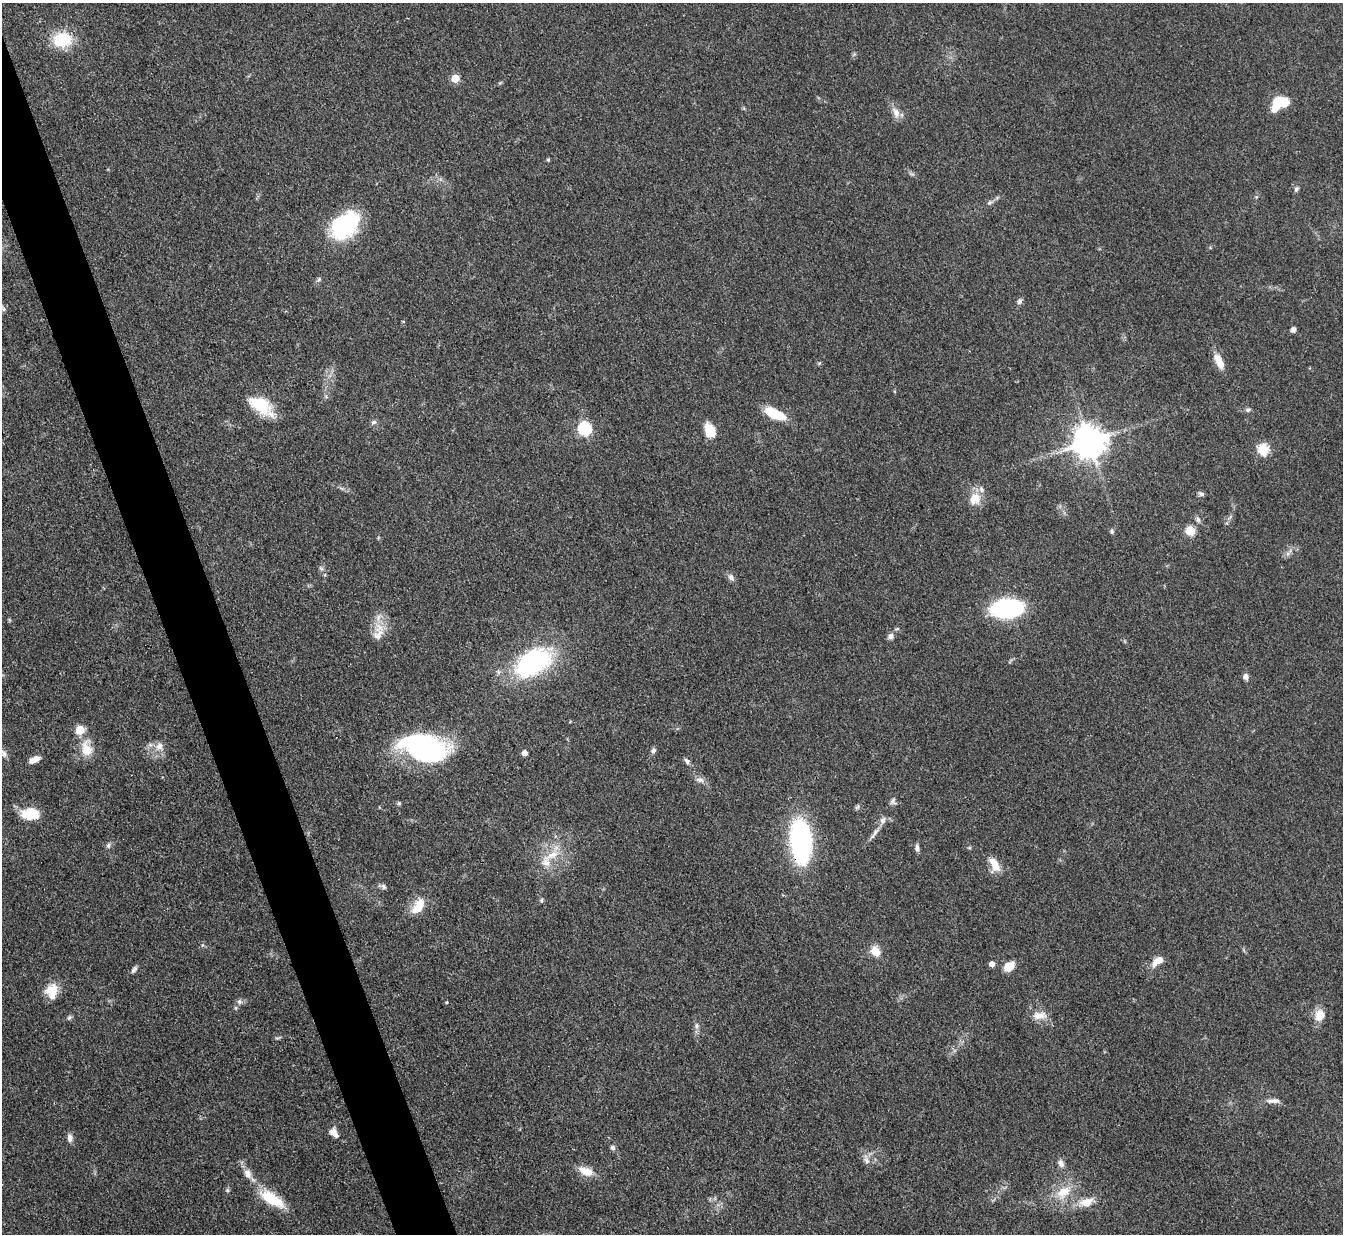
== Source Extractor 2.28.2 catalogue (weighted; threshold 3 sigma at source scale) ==
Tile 11 of 4 x 4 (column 3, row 3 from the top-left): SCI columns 2681-4021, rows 1506-2737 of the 5362 x 5347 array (HDU 1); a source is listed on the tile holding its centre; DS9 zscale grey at full resolution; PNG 1345 x 1236 px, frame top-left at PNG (2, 3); no overlay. Shown black and unused: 4% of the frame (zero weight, under 3 of 4 exposures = <1% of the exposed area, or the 3 px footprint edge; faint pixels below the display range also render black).
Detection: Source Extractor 2.28.2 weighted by HDU 2 'WHT'; one run over the whole footprint, this tile lists its part. Background 0.0547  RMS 0.005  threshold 0.0226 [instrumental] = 3 sigma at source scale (4.5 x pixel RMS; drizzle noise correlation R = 1.50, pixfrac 1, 0.05/0.05 arcsec/px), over >= 5 px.
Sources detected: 90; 5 inside a brighter listed object's ellipse — not listed separately; the other 85 listed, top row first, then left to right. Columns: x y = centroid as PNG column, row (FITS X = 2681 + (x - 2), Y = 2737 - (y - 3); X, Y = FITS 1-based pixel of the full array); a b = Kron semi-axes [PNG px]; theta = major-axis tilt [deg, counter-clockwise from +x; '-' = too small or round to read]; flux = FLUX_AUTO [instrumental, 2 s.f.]
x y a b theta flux
62 39 24 19 7 18
455 78 5 5 - 14
1279 103 19 12 31 15
896 112 17 9 -67 4.2
548 160 5 5 - 0.6
1296 189 7 6 - 1.2
989 203 8 5 44 1.2
345 225 32 21 43 50
319 279 7 5 62 1
1019 301 8 6 74 1.5
3 308 10 5 -65 1.3
1293 329 6 5 - 1.6
1219 362 19 8 -63 6.9
819 363 5 4 - 0.63
326 396 6 4 -58 0.83
261 405 29 15 -35 20
1248 410 7 6 - 1.2
775 414 25 10 -24 14
374 422 8 6 16 1.3
584 429 6 6 - 76
710 430 16 10 -68 9
1089 442 10 9 - 1000
1263 449 6 5 - 43
1201 494 8 5 -24 1.3
975 499 18 16 63 8.2
1230 517 8 4 53 1
1198 519 8 6 -62 1.5
1112 531 7 5 -87 0.94
1190 531 5 5 - 26
1288 553 7 4 19 1.3
321 568 7 5 -43 1.1
731 577 11 7 -53 2.1
1007 608 19 11 4 110
378 635 22 14 61 8
891 636 8 7 - 2
533 662 46 26 30 70
1246 677 6 6 - 2.5
80 730 5 5 - 19
159 746 13 11 68 5.1
86 748 24 15 -84 9.7
425 748 43 24 -12 100
653 751 8 6 65 1.6
4 753 13 7 -48 2.4
524 753 5 4 - 3.1
34 760 11 6 25 4.9
687 761 9 6 -45 1.5
700 780 12 8 -15 2.6
893 801 9 8 - 1.7
399 803 6 5 - 0.79
857 807 9 4 45 1.1
30 814 18 11 -3 15
875 832 17 6 52 2.8
801 840 40 19 -86 93
108 845 8 6 65 1.3
917 848 10 5 -84 1.7
551 855 29 9 30 8.9
996 867 18 13 42 5.9
383 886 12 6 -17 1.6
542 900 6 4 71 0.74
418 906 23 12 55 9.9
875 951 13 10 -53 6.4
1158 961 16 8 36 6.2
992 964 5 4 - 3.7
1009 966 12 9 38 6.5
134 970 10 6 56 1.6
52 991 17 15 43 9.3
239 1002 7 7 - 1.5
236 1008 6 4 -71 0.65
1039 1015 19 10 3 5.9
1320 1015 14 11 73 7.1
69 1017 7 5 47 1.1
697 1026 8 6 -68 1.8
278 1038 12 3 14 0.79
1274 1101 21 6 0 3.1
334 1133 13 8 -54 3.9
70 1138 11 7 -84 2.5
613 1148 6 6 - 1.5
866 1160 15 7 -69 2.9
1061 1163 11 8 -68 2.5
586 1171 20 10 -20 6.8
248 1174 14 10 -63 4.2
227 1190 6 5 - 0.86
1064 1192 26 15 39 13
272 1199 37 13 -32 17
1086 1202 24 11 18 7.8
Overlapping masked pixels (flux is a lower limit): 1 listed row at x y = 801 840
Isophote crosses this tile's border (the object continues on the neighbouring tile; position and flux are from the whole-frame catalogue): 1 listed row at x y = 4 753